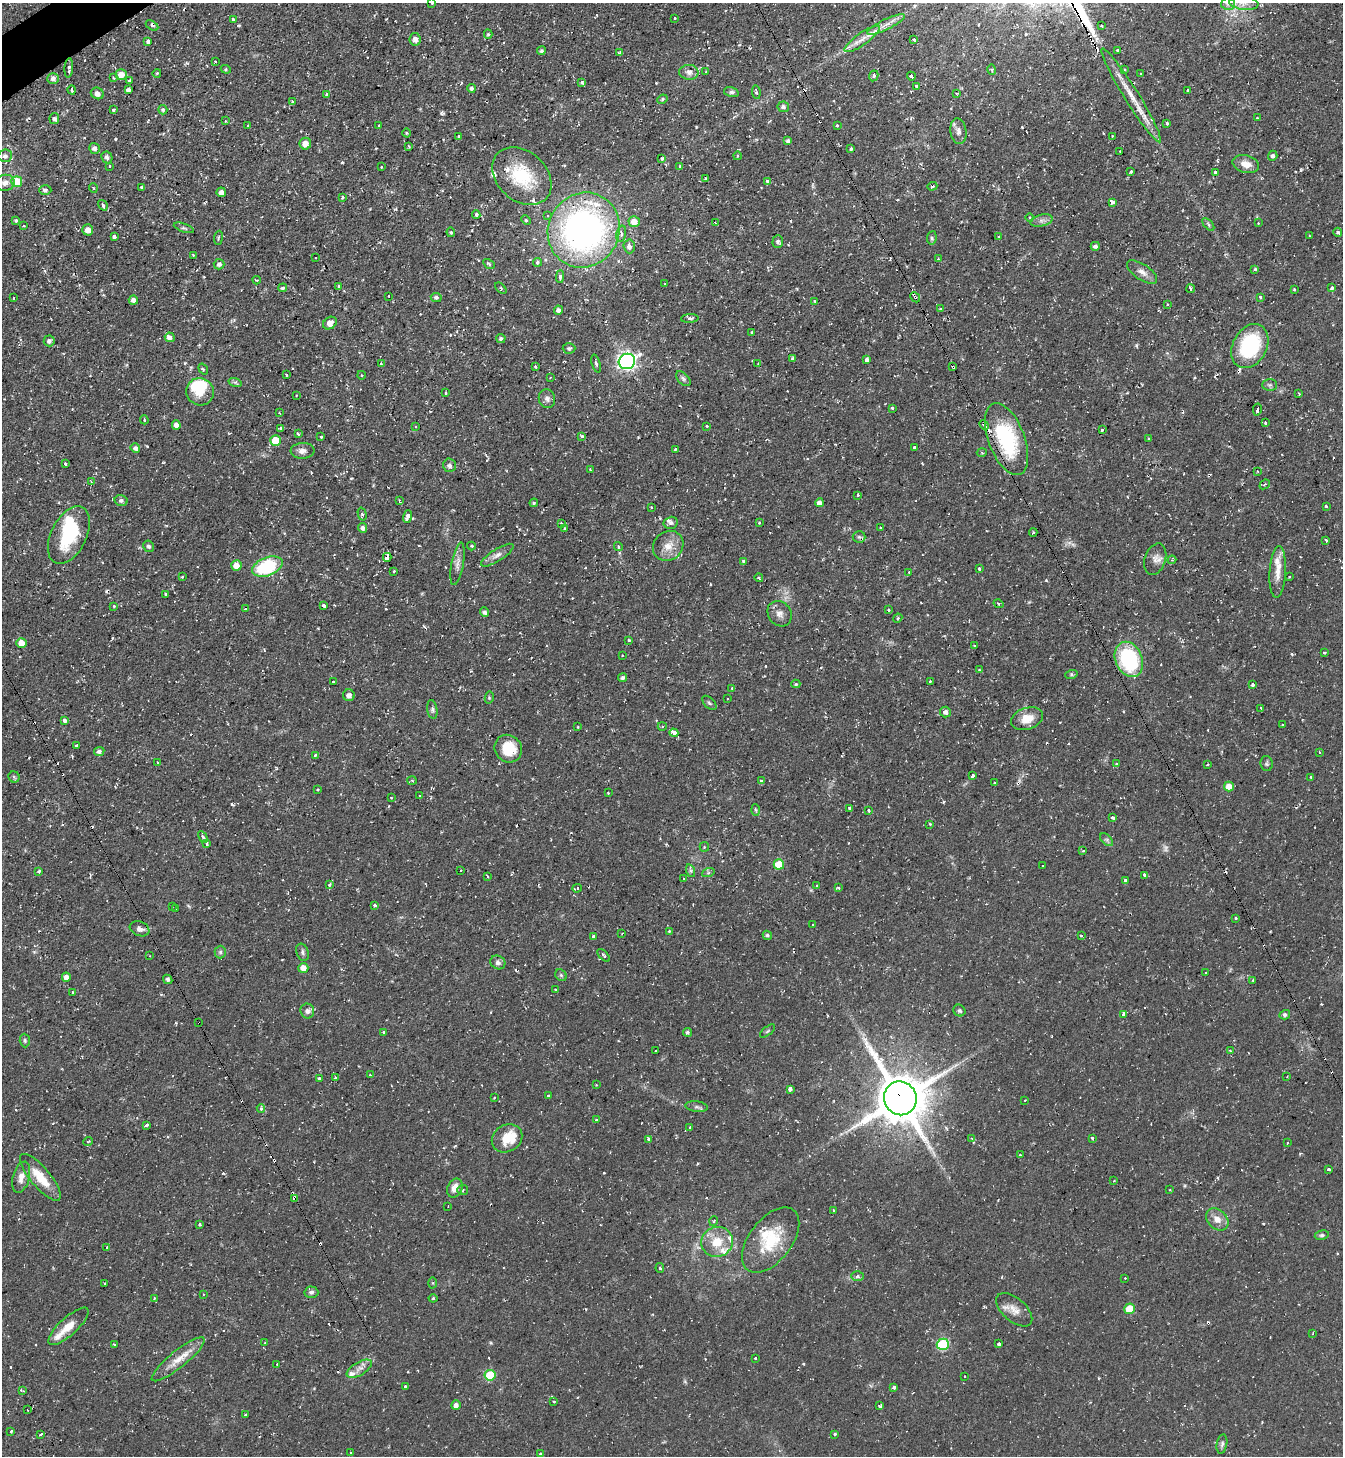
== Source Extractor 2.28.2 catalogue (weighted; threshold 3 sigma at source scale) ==
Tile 11 of 4 x 4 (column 3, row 3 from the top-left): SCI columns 2835-4175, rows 1456-2909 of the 5806 x 5816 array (HDU 1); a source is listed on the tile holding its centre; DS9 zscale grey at full resolution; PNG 1345 x 1458 px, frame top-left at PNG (2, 3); each listed source drawn as its Kron ellipse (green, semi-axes under 4 px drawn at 4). Shown black and unused: <1% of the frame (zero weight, under 2 of 3 exposures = <1% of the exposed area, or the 3 px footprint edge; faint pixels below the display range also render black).
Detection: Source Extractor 2.28.2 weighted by HDU 2 'WHT'; one run over the whole footprint, this tile lists its part. Background 0.0591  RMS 0.0061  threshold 0.0274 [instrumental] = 3 sigma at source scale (4.5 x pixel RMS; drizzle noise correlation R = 1.50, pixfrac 1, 0.05/0.05 arcsec/px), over >= 5 px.
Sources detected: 513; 2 too faint to see at this stretch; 2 inside a brighter object's white glare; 67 cosmic-ray / hot-pixel residue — neither listed nor drawn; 16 inside a brighter listed object's ellipse — not listed separately; the other 426 listed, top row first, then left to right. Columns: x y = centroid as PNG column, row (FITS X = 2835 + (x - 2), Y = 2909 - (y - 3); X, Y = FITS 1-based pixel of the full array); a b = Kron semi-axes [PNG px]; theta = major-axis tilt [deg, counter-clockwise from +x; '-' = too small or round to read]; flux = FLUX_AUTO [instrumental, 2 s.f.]
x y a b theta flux
432 3 3 3 - 0.8
1244 3 15 7 -7 4.7
1228 4 7 6 - 2.2
675 18 3 2 - 0.89
233 19 4 3 - 1.3
886 24 20 5 26 4.7
152 25 7 3 -30 0.96
1101 26 3 3 - 1.3
488 34 5 4 - 0.91
415 39 6 5 - 3.4
862 39 21 6 35 5.4
914 40 4 3 - 3.2
148 42 4 3 - 6.7
1118 50 3 3 - 1.4
541 51 4 4 - 1
620 53 4 3 - 4.1
215 62 3 2 - 0.6
69 68 9 4 86 1.9
226 69 5 4 - 0.85
992 70 5 4 - 0.98
1125 70 3 3 - 0.92
706 71 2 2 - 0.45
689 72 10 7 -1 2.9
157 73 4 3 - 0.59
1141 74 3 2 - 0.42
121 75 5 5 - 7
874 76 5 4 - 1.7
911 76 4 3 - 3.1
113 78 4 3 - 0.57
53 79 5 5 - 2.6
129 80 3 3 - 1.5
582 82 3 3 - 1.3
916 86 3 3 - 1.3
471 88 4 4 - 1.4
72 90 4 2 - 1.1
128 90 4 3 - 1.9
1188 91 3 3 - 13
731 92 7 5 -16 1.5
756 92 7 4 -83 1
97 93 6 5 - 3
956 93 3 2 - 0.48
327 94 3 3 - 1.1
1131 95 55 7 -58 13
662 99 5 4 - 1
293 102 3 3 - 1.8
783 107 6 5 - 1.5
113 110 3 3 - 2.2
163 110 4 4 - 1.2
54 118 6 5 - 1.2
1257 118 2 2 - 0.54
225 121 2 2 - 0.55
1167 123 3 3 - 2.5
379 125 3 2 - 0.46
837 125 3 3 - 0.82
248 126 2 2 - 0.72
958 131 13 8 -81 3.3
406 133 4 3 - 0.69
459 136 3 3 - 3.3
1112 136 3 2 - 0.48
788 141 4 3 - 1.6
305 144 6 6 - 5.5
409 146 4 2 - 0.54
94 148 5 5 - 1.9
851 149 3 3 - 0.87
1120 151 3 3 - 0.8
5 156 7 6 - 1.9
737 156 4 3 - 0.63
1273 156 5 4 - 1.4
107 157 6 5 - 2
662 159 4 3 - 1.5
1246 164 13 8 -15 6
110 166 2 2 - 0.6
680 166 4 3 - 2
381 167 2 2 - 0.51
1131 172 3 3 - 1.5
1215 172 3 3 - 2.9
522 176 33 24 -43 33
706 178 3 3 - 1.2
767 181 4 3 - 1.9
17 182 5 5 - 21
5 183 10 8 15 3.4
932 186 5 3 - 1.3
142 187 3 3 - 0.99
93 188 5 3 - 0.73
45 190 6 5 - 1.4
221 192 5 4 - 2.6
342 198 3 2 - 0.92
1113 202 4 3 - 18
103 205 6 3 -56 4.9
476 215 4 3 - 1.4
548 216 3 3 - 0.56
1030 218 4 4 - 0.74
16 220 4 3 - 0.96
526 220 5 4 - 0.81
1042 221 11 5 14 2.5
634 222 5 5 - 6.3
715 223 4 3 - 1.3
1258 223 2 2 - 0.56
1208 224 7 4 -47 1.2
24 226 4 2 - 0.42
184 228 10 4 -19 1.2
88 230 5 5 - 4.1
584 230 38 35 63 240
451 232 5 4 - 0.99
1338 232 4 3 - 1.3
621 234 8 4 78 1.9
1309 235 2 2 - 0.45
999 236 3 2 - 0.49
114 237 4 3 - 8
218 238 7 3 84 0.81
932 238 7 5 81 1.1
778 242 6 5 - 1.4
629 246 7 5 -86 2.7
1095 246 4 4 - 1.5
193 255 3 3 - 0.78
316 258 3 2 - 0.63
938 259 3 3 - 0.5
538 262 4 4 - 1.5
219 264 5 5 - 1.8
489 264 6 4 -30 0.9
1255 269 3 3 - 1.1
1142 272 17 7 -34 4.2
560 277 6 4 86 1.4
257 280 4 2 - 0.48
665 284 3 3 - 0.58
339 286 3 3 - 1.3
283 288 4 3 - 1
501 288 7 2 -46 0.58
1332 288 4 3 - 3.2
1191 289 4 3 - 3.1
1294 289 3 2 - 0.74
388 296 2 2 - 0.53
436 297 5 4 - 1.5
915 297 5 4 - 1.1
1260 297 3 3 - 1.3
13 298 3 3 - 2.4
133 300 5 4 - 3
815 301 3 3 - 0.63
1168 304 3 3 - 0.64
941 309 4 3 - 0.83
558 310 4 4 - 2
690 318 9 3 4 1.2
330 323 7 5 36 4.3
752 332 3 2 - 0.62
170 337 5 4 - 2.8
501 338 4 4 - 1.4
49 341 5 5 - 2
1250 346 23 17 62 46
569 348 6 5 - 1.1
793 358 3 3 - 1.3
867 359 3 3 - 7.4
627 361 8 7 - 230
596 363 9 3 -74 1.3
381 364 4 3 - 0.7
758 364 4 2 - 0.57
535 367 3 3 - 1.2
953 367 4 3 - 1.9
203 369 6 3 -55 0.77
286 375 3 2 - 0.66
361 375 4 3 - 0.54
550 378 3 2 - 0.46
683 379 9 5 -46 1.5
235 382 7 4 -17 1.1
1270 385 7 6 - 1.2
200 392 14 13 - 11
446 393 3 3 - 0.56
1299 394 2 2 - 0.63
296 395 2 2 - 0.48
547 399 9 8 - 2.3
892 408 3 3 - 1.7
1257 409 6 3 79 2.2
279 413 3 2 - 0.64
144 420 4 3 - 0.97
1265 423 4 3 - 1.8
176 425 4 4 - 2.7
984 425 5 3 - 3.7
707 426 3 3 - 0.94
415 427 3 3 - 0.71
281 429 4 3 - 1.4
1102 430 3 3 - 1.2
298 434 3 3 - 1.8
582 436 3 3 - 1.5
321 437 3 3 - 0.63
1007 439 38 18 -69 55
1149 439 3 3 - 0.96
276 441 5 5 - 14
914 447 3 3 - 4.5
135 448 5 4 - 2
675 449 3 3 - 0.98
302 451 12 8 3 3.3
982 452 5 3 - 0.72
65 464 3 3 - 1
449 465 7 6 - 2.4
590 469 3 2 - 0.59
1257 471 3 2 - 0.45
91 482 3 3 - 0.86
1265 484 5 3 - 0.9
857 495 3 3 - 3
399 500 3 3 - 0.57
121 501 6 5 - 1.6
534 503 4 3 - 0.81
819 503 4 4 - 3
1326 506 3 3 - 0.96
651 507 2 2 - 0.58
362 514 6 4 -75 1.3
407 517 6 3 70 4.7
759 522 3 3 - 0.86
671 523 7 6 - 1.6
561 524 3 3 - 1.8
363 528 5 4 - 1.9
564 528 3 2 - 0.76
880 528 3 2 - 0.64
1033 532 4 4 - 0.67
69 535 31 17 64 34
859 537 6 6 - 1.3
1326 540 3 3 - 1.2
149 546 6 5 - 1.4
471 546 4 3 - 0.87
618 546 5 4 - 1.6
668 546 16 14 42 7.7
497 555 19 6 32 3.6
387 557 4 4 - 100
1155 559 16 10 72 4.3
1172 560 4 4 - 0.72
743 561 4 3 - 0.69
457 564 21 6 79 3.5
236 566 5 5 - 6.3
267 567 16 9 21 41
979 568 3 3 - 1.5
394 571 3 3 - 1.5
909 572 4 3 - 0.51
1278 572 26 8 87 7.4
182 577 3 3 - 1.6
1289 577 3 3 - 0.58
759 578 4 3 - 0.85
166 594 3 3 - 1.7
999 604 5 3 - 0.75
114 606 4 3 - 0.61
323 606 3 3 - 4.3
245 609 3 2 - 1.2
888 610 3 3 - 1.2
484 612 5 4 - 1.5
780 614 13 11 -51 4.1
898 618 5 3 - 0.69
629 640 3 2 - 0.71
21 643 5 5 - 5.8
974 646 3 3 - 0.73
1324 653 3 2 - 1
622 655 2 2 - 0.46
1129 659 18 13 -67 55
979 670 4 2 - 0.45
1071 675 6 4 19 0.84
623 678 4 4 - 1.2
930 681 3 3 - 0.63
333 682 3 3 - 0.86
796 684 4 4 - 0.97
1253 684 3 3 - 2.1
732 688 3 2 - 0.52
349 695 6 6 - 2.6
489 698 6 4 79 0.76
727 699 2 2 - 0.58
709 703 8 5 -45 1.3
1261 708 3 2 - 0.9
432 709 9 5 -82 1.4
945 712 5 5 - 2.3
1027 719 16 10 19 8.4
65 720 4 3 - 3.2
1283 725 3 2 - 0.68
662 726 4 4 - 0.66
578 727 3 2 - 0.54
674 733 4 4 - 5.7
76 746 3 3 - 1.1
508 749 14 13 - 16
99 751 5 4 - 1.7
1319 752 3 2 - 0.36
315 755 3 3 - 2
157 762 3 2 - 0.56
1117 763 4 2 - 0.7
1207 764 3 3 - 0.84
1267 764 8 6 -79 1.2
972 776 4 3 - 2.5
14 777 5 5 - 1.1
1311 777 3 3 - 1.2
412 781 5 3 - 0.81
761 781 3 3 - 1.2
995 783 3 3 - 1.2
1229 787 5 5 - 6.5
317 790 3 3 - 1.3
608 793 2 2 - 0.5
420 796 3 2 - 0.74
391 798 3 2 - 0.55
849 808 3 3 - 0.82
756 810 6 4 -87 0.83
869 810 3 2 - 1
1113 817 4 3 - 1.6
930 824 3 2 - 0.63
203 837 6 3 -62 3.9
1106 840 8 4 -45 1.3
207 844 4 3 - 1.2
704 847 5 4 - 1
1083 851 3 3 - 0.98
779 864 5 5 - 17
1043 866 3 2 - 0.45
39 871 4 3 - 1
461 871 3 2 - 0.51
691 871 6 4 -71 1.1
708 873 6 4 19 0.99
1144 875 3 3 - 1.9
487 876 3 2 - 0.67
684 879 4 3 - 0.71
1125 880 3 3 - 1.1
329 885 4 4 - 0.64
817 886 3 2 - 0.59
838 887 4 3 - 1
577 888 5 2 - 0.88
375 905 3 3 - 1.1
172 907 2 2 - 0.4
175 909 3 2 - 0.47
1236 918 3 3 - 1.4
813 924 3 2 - 0.43
140 929 10 7 -22 2.9
669 931 3 3 - 1.2
622 933 2 2 - 0.53
767 935 5 4 - 1.1
593 936 3 3 - 2
1081 936 3 3 - 1.4
220 952 6 5 - 1.4
302 952 9 6 -70 1.6
604 955 8 3 -47 1.1
150 956 3 2 - 0.47
498 962 8 6 -25 2
303 968 5 5 - 5.2
1206 972 3 3 - 2
561 975 6 5 - 1
66 977 4 4 - 3.4
168 979 5 4 - 1.2
1252 981 4 2 - 0.86
555 989 2 2 - 0.51
73 992 3 3 - 1
307 1011 7 7 - 2.1
959 1011 6 5 - 1.2
1124 1014 4 3 - 4.7
1285 1015 5 4 - 1.7
199 1023 3 2 - 0.64
767 1031 9 3 40 0.77
384 1032 4 3 - 1.7
687 1032 4 4 - 1.2
25 1040 7 5 -88 1.1
655 1051 2 2 - 0.55
1230 1051 4 3 - 0.89
370 1075 3 3 - 1.1
1287 1076 2 2 - 0.46
319 1078 3 3 - 0.7
335 1078 3 3 - 1.3
596 1085 3 2 - 0.44
790 1089 3 3 - 13
548 1096 3 3 - 1.7
494 1098 4 2 - 0.48
900 1098 17 16 - 3000
1025 1100 3 2 - 0.38
697 1107 11 5 -8 1.7
261 1109 4 4 - 1.3
597 1120 3 2 - 1.1
146 1125 3 3 - 2.9
690 1127 3 2 - 0.76
507 1138 16 13 33 14
972 1138 3 3 - 0.61
1092 1138 3 3 - 1.1
648 1139 3 3 - 3.2
88 1141 5 3 - 0.61
1287 1143 3 2 - 0.8
1020 1155 3 3 - 0.8
1329 1170 3 3 - 1.3
21 1177 16 8 75 5.1
40 1177 29 10 -50 14
1114 1181 3 2 - 0.52
455 1188 10 7 66 5.9
463 1190 5 5 - 1.2
1170 1190 3 2 - 0.42
295 1198 3 3 - 7.4
448 1206 2 2 - 0.41
833 1210 3 2 - 0.52
1217 1219 13 9 -43 5.3
714 1221 5 3 - 0.61
200 1225 3 3 - 0.91
1322 1235 7 5 10 1.3
771 1240 38 21 52 27
717 1242 16 15 - 13
107 1247 3 3 - 1.5
660 1268 5 3 - 1.1
857 1276 6 5 - 1.7
1125 1278 2 2 - 0.47
105 1283 3 2 - 0.47
433 1283 5 3 - 0.57
311 1292 7 6 - 1.6
203 1294 3 2 - 0.43
154 1298 3 3 - 0.69
433 1298 4 4 - 0.6
1129 1309 5 5 - 16
1014 1310 21 11 -41 6.7
68 1326 26 9 42 8.9
1313 1333 4 3 - 0.73
265 1343 3 3 - 0.55
943 1344 6 5 - 50
999 1344 4 3 - 2.6
114 1345 3 3 - 1.3
755 1358 3 3 - 1.5
178 1359 33 8 39 9.3
277 1364 3 2 - 0.98
359 1369 14 6 30 3.7
490 1375 5 5 - 26
965 1376 2 2 - 0.4
405 1386 3 3 - 2.9
894 1387 4 3 - 4.8
23 1391 4 2 - 0.79
554 1402 3 2 - 0.53
456 1405 5 4 - 2.8
879 1406 4 3 - 2
27 1410 3 2 - 0.42
245 1414 3 3 - 1.1
11 1431 3 3 - 1.7
41 1434 3 2 - 1.2
835 1434 3 3 - 1.6
1222 1444 10 5 79 1.6
351 1453 3 3 - 0.66
541 1454 3 3 - 5.3
Overlapping masked pixels (flux is a lower limit): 10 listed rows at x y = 1131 95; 915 297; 953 367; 984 425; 1007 439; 387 557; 1129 659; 199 1023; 900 1098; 295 1198
Isophote crosses this tile's border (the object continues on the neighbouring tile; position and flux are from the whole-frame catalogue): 2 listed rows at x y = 432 3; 1244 3
Unlisted compact peaks at least as high as the median listed source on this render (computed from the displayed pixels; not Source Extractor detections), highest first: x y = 115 139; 232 804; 1046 580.